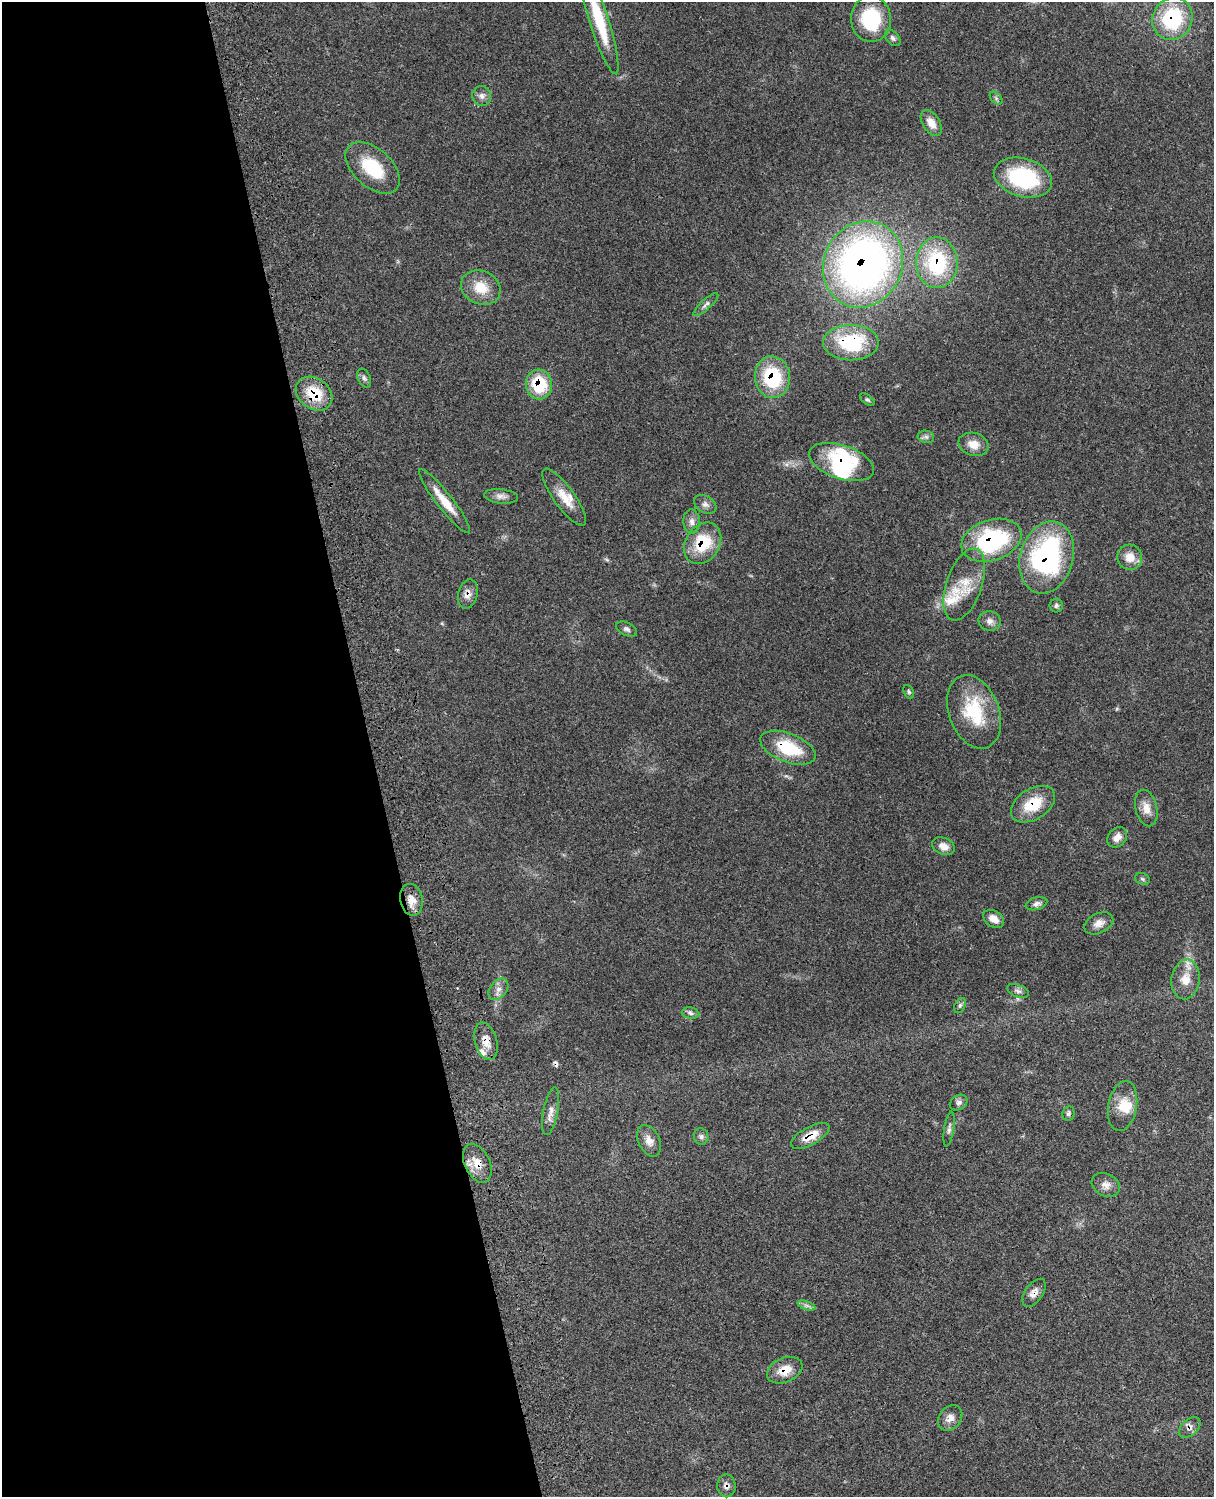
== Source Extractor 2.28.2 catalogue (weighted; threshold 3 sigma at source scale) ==
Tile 5 of 4 x 3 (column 1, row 2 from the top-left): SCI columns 122-1333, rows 1773-3267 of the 5088 x 4924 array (HDU 1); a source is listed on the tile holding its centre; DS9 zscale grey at full resolution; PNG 1216 x 1499 px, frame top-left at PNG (2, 2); each listed source drawn as its Kron ellipse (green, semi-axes under 4 px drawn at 4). Shown black and unused: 31% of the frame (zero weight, under 3 of 4 exposures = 6% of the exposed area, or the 3 px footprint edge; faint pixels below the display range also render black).
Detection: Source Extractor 2.28.2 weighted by HDU 2 'WHT'; one run over the whole footprint, this tile lists its part. Background 0.109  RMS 0.0066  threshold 0.0298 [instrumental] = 3 sigma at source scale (4.5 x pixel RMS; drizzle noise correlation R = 1.50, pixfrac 1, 0.05/0.05 arcsec/px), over >= 5 px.
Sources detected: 78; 2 inside a brighter object's white glare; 2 cosmic-ray / hot-pixel residue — neither listed nor drawn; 4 inside a brighter listed object's ellipse — not listed separately; the other 70 listed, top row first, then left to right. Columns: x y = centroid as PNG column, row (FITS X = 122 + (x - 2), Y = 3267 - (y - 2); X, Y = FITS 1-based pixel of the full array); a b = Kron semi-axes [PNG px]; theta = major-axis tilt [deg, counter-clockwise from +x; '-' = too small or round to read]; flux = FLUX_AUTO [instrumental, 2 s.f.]
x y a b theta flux
599 19 58 9 -72 36
871 19 23 20 -86 39
1172 19 22 19 63 52
893 38 9 6 -50 2
482 96 10 9 - 3.2
996 98 8 4 -46 1.4
931 123 14 8 -57 6.9
373 168 32 19 -41 28
1023 178 30 19 -15 59
937 263 25 21 89 49
863 264 44 39 63 320
481 288 20 16 -23 15
706 304 16 5 42 2.5
851 343 28 17 0 50
772 377 21 17 -86 43
364 378 10 6 -66 1.9
539 384 15 13 -83 29
314 394 20 15 -36 21
867 400 8 4 -40 1.2
926 437 8 6 -12 1.9
974 444 15 11 -19 7.8
842 462 33 17 -19 41
501 496 17 7 -7 3.6
564 497 34 10 -54 11
444 501 40 8 -52 13
705 504 12 8 -30 3.2
692 522 12 8 -88 4.1
991 540 31 20 19 72
703 543 22 17 57 28
1047 557 37 26 74 110
1130 557 13 12 - 8.1
964 584 38 17 71 21
468 594 15 9 75 5.1
1056 605 7 6 - 1.4
990 621 11 9 -11 3.5
627 629 11 6 -27 2
909 692 7 5 -62 1.1
974 712 38 25 -70 34
788 748 29 14 -21 29
1033 804 24 15 32 19
1146 808 18 10 -76 6.8
1117 837 11 8 48 4.5
943 846 12 8 -22 4.7
1142 879 7 5 -22 1.3
411 900 16 11 -78 7.4
1037 904 11 6 14 2.6
994 919 11 8 -32 5.4
1099 923 15 10 26 5.3
1186 979 20 14 82 10
498 989 12 8 51 4
1018 991 11 6 -21 2.3
960 1005 8 5 63 1.5
691 1013 9 5 -10 1.7
486 1041 19 11 -74 7.7
959 1102 9 7 33 2.3
1123 1106 25 14 80 12
551 1111 24 7 79 5
1069 1113 7 6 - 1.5
949 1129 18 5 81 2.3
810 1136 21 9 29 10
701 1137 8 7 - 2
649 1141 17 10 -63 5.7
477 1163 20 12 -65 9.5
1106 1185 15 11 -26 4.7
1034 1293 16 8 55 4.5
807 1306 9 4 -19 1.8
785 1370 18 12 22 11
950 1418 14 11 52 4.9
1190 1427 13 8 41 3.4
726 1486 11 9 -90 3.2
Overlapping masked pixels (flux is a lower limit): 21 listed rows (the first 20) at x y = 1172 19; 937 263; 863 264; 851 343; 772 377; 539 384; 314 394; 842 462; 991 540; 703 543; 1047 557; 468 594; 788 748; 1033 804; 486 1041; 810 1136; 477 1163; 1034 1293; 785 1370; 1190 1427
Isophote crosses this tile's border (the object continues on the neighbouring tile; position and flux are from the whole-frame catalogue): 1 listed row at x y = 599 19